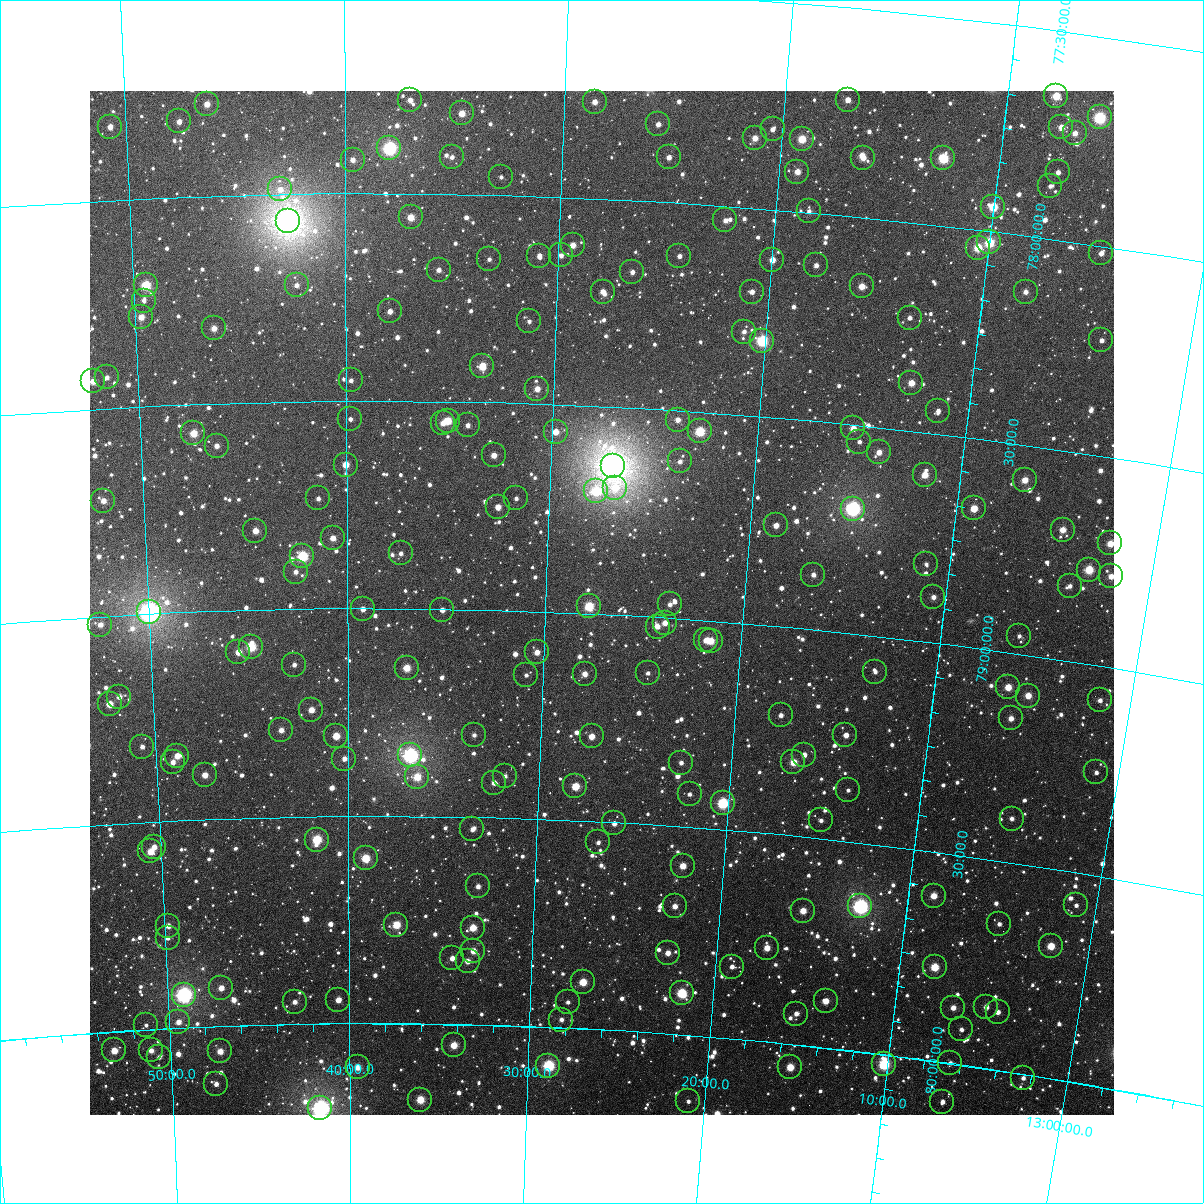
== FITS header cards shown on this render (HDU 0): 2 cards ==
NAXIS1  =                 1024
NAXIS2  =                 1024

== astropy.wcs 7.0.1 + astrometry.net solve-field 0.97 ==
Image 1024 x 1024 px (HDU 0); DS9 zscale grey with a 90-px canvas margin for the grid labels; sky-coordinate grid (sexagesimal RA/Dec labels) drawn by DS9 from the SOLVED WCS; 216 Tycho-2 reference stars matched to detected sources circled (green)
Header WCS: RA---TAN-SIP/DEC--TAN-SIP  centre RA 13:27:11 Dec +78:58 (201.79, +78.97 deg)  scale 8.67 arcsec/px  FOV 148.0' x 148.0'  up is +177 deg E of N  parity flipped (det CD > 0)
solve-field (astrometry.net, Tycho-2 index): VERIFIED the header's WCS against the Tycho-2 star catalogue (verified at 6 index scales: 18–216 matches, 0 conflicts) and refined it, rather than solving blind
Solved WCS: RA---TAN-SIP/DEC--TAN-SIP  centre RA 13:27:10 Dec +78:58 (201.79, +78.97 deg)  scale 8.68 arcsec/px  FOV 148.1' x 148.1'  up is +177 deg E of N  parity flipped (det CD > 0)
The solver's refit moves the header's centre by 0.76 arcsec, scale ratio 1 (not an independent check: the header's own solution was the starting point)
Tycho-2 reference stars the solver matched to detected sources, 216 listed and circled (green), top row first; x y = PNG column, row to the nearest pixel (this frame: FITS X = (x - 90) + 1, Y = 1024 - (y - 91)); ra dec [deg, ICRS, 3 dp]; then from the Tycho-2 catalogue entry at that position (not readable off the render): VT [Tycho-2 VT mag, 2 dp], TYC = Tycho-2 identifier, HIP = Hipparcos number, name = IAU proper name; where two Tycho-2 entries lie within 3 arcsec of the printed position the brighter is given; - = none
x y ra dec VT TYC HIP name
1056 96 196.954 +77.657 9.68 4554-802-1 - -
410 100 204.256 +77.775 11.48 4561-1362-1 - -
848 100 199.288 +77.722 11.00 4554-214-1 - -
595 102 202.155 +77.768 11.13 4561-714-1 - -
207 104 206.565 +77.779 10.87 4561-666-1 - -
462 113 203.663 +77.806 10.64 4561-1812-1 - -
1100 117 196.435 +77.694 8.42 4554-832-1 - -
179 121 206.889 +77.818 11.55 4561-1594-1 - -
658 124 201.420 +77.815 11.57 4561-1638-1 - -
110 127 207.680 +77.823 11.12 4561-512-1 - -
1061 127 196.848 +77.731 10.77 4554-955-1 - -
773 129 200.112 +77.808 11.63 4561-1262-1 - -
1075 133 196.690 +77.740 10.98 4554-963-1 - -
755 138 200.307 +77.833 10.92 4561-684-1 - -
802 139 199.772 +77.826 9.81 4554-477-1 - -
389 148 204.487 +77.891 8.05 4561-1038-1 66502 -
452 157 203.769 +77.912 12.26 4561-766-1 - -
669 157 201.275 +77.893 11.30 4561-522-1 - -
863 158 199.052 +77.858 11.23 4554-454-1 - -
943 158 198.138 +77.839 9.18 4554-343-1 - -
353 160 204.911 +77.919 11.38 4561-1768-1 - -
797 172 199.789 +77.905 10.86 4554-590-1 - -
1058 172 196.818 +77.839 12.01 4554-221-1 - -
501 177 203.199 +77.957 12.69 4561-1364-1 - -
1050 186 196.888 +77.874 12.39 4554-303-1 - -
280 189 205.748 +77.989 12.30 4561-1564-1 - -
993 207 197.506 +77.941 9.38 4554-485-1 - -
809 211 199.617 +77.998 11.81 4554-772-1 - -
411 217 204.236 +78.058 10.37 4561-1674-1 - -
725 220 200.578 +78.036 12.03 4561-1302-1 - -
288 221 205.663 +78.064 6.01 4561-2319-1 66903 -
989 242 197.499 +78.028 9.06 4554-625-1 64242 -
573 245 202.338 +78.116 11.07 4561-506-1 - -
978 248 197.625 +78.043 9.81 4554-681-1 - -
1101 253 196.197 +78.017 11.62 4554-521-1 - -
561 255 202.468 +78.141 11.68 4561-1744-1 - -
539 256 202.724 +78.144 11.31 4561-644-1 - -
679 256 201.084 +78.129 11.76 4561-1134-1 - -
489 259 203.312 +78.156 12.05 4561-1548-1 - -
772 260 199.996 +78.122 10.66 4554-630-1 - -
816 265 199.479 +78.126 11.48 4554-720-1 - -
439 270 203.904 +78.184 11.41 4561-1194-1 - -
632 272 201.629 +78.174 11.65 4561-232-1 - -
146 285 207.354 +78.209 10.03 4561-348-1 - -
297 285 205.575 +78.220 11.94 4561-312-1 - -
862 286 198.924 +78.167 10.55 4554-689-1 - -
603 292 201.963 +78.224 11.53 4561-476-1 - -
752 292 200.206 +78.202 11.81 4561-131-1 - -
1026 292 197.007 +78.135 11.67 4554-806-1 - -
144 301 207.385 +78.246 12.09 4561-990-1 - -
390 311 204.474 +78.285 11.49 4561-1510-1 - -
141 317 207.425 +78.285 10.84 4561-700-1 - -
910 318 198.323 +78.230 11.72 4554-510-1 - -
529 321 202.821 +78.303 12.47 4561-1488-1 - -
214 328 206.568 +78.319 10.88 4561-632-1 - -
744 332 200.264 +78.300 11.62 4561-95-1 - -
1101 340 196.043 +78.225 11.82 4554-962-1 - -
762 341 200.041 +78.318 8.68 4561-81-1 - -
482 366 203.362 +78.414 10.01 4561-982-1 - -
107 377 207.870 +78.426 12.12 4561-2236-1 - -
351 380 204.942 +78.451 12.11 4561-2237-1 - -
93 381 208.043 +78.434 10.71 4561-2221-1 - -
911 383 198.219 +78.385 10.44 4554-604-1 - -
537 389 202.694 +78.464 11.09 4561-2191-1 - -
938 411 197.861 +78.445 11.49 4554-1895-1 - -
350 419 204.952 +78.544 12.16 4561-2059-1 - -
678 420 200.982 +78.523 11.54 4561-2166-1 - -
448 421 203.769 +78.547 9.99 4561-2027-1 - -
443 423 203.826 +78.553 11.65 4561-2002-1 - -
468 425 203.524 +78.557 12.24 4561-2005-1 - -
853 428 198.854 +78.509 10.73 4554-798-1 - -
700 431 200.704 +78.547 9.16 4561-118-1 65285 -
556 432 202.454 +78.566 10.94 4561-1970-1 - -
193 433 206.859 +78.570 10.08 4561-2151-1 - -
859 442 198.765 +78.539 12.44 4554-753-1 - -
217 446 206.582 +78.602 11.45 4561-1914-1 - -
879 452 198.515 +78.560 11.11 4554-716-1 - -
494 455 203.198 +78.628 11.17 4561-1912-1 - -
680 461 200.925 +78.623 12.08 4561-138-1 - -
346 465 205.008 +78.654 10.57 4561-1895-1 66671 -
613 466 201.737 +78.644 5.83 4561-2318-1 65595 -
925 475 197.932 +78.602 10.37 4554-683-1 - -
1025 480 196.715 +78.584 10.51 4554-809-1 - -
615 488 201.696 +78.695 11.07 4561-1703-1 - -
596 491 201.930 +78.705 9.57 4561-1831-1 - -
318 498 205.351 +78.735 12.49 4561-2017-1 - -
516 498 202.909 +78.730 12.16 4561-1399-1 - -
103 501 207.996 +78.722 10.94 4561-1423-1 - -
498 507 203.131 +78.752 11.10 4561-2028-1 - -
974 508 197.286 +78.668 10.67 4554-601-1 - -
853 509 198.764 +78.701 7.68 4554-1733-1 64646 -
776 525 199.687 +78.759 10.89 4554-1060-1 - -
1063 530 196.170 +78.690 10.79 4554-647-1 - -
255 531 206.135 +78.809 10.86 4561-1521-1 - -
333 538 205.174 +78.830 10.99 4561-1167-1 - -
1110 543 195.565 +78.705 10.34 4554-664-1 - -
401 553 204.329 +78.867 12.13 4561-1127-1 - -
302 556 205.556 +78.873 8.92 4561-1205-1 - -
926 564 197.786 +78.815 12.17 4554-1026-1 - -
1089 570 195.771 +78.776 9.60 4554-473-1 63687 -
296 572 205.643 +78.910 11.80 4561-1517-1 - -
813 575 199.167 +78.869 11.73 4554-1110-1 - -
1111 576 195.495 +78.783 11.06 4554-482-1 - -
1070 586 195.982 +78.821 11.81 4554-293-1 - -
933 597 197.647 +78.892 11.88 4554-1088-1 - -
670 604 200.935 +78.968 11.82 4561-113-1 - -
589 606 201.949 +78.983 9.31 4561-1217-1 - -
363 609 204.802 +79.002 11.44 4561-1245-1 - -
442 610 203.797 +79.003 11.45 4561-1629-1 - -
149 612 207.506 +78.996 6.72 4561-1878-1 67512 -
665 623 200.981 +79.013 11.25 4561-107-1 - -
100 625 208.124 +79.020 11.52 4561-1485-1 - -
658 627 201.070 +79.023 11.58 4561-100-1 - -
1019 636 196.518 +78.958 12.29 4554-1124-1 - -
706 640 200.447 +79.047 10.98 4561-102-1 - -
711 641 200.386 +79.049 10.52 4561-104-1 - -
251 647 206.227 +79.088 9.41 4561-1575-1 - -
238 652 206.388 +79.101 10.96 4561-1301-1 - -
537 652 202.586 +79.099 11.21 4561-1852-1 - -
294 665 205.679 +79.134 11.76 4561-551-1 - -
407 668 204.242 +79.143 10.28 4561-1896-1 - -
875 672 198.268 +79.087 12.46 4554-1251-1 - -
648 673 201.158 +79.136 12.29 4561-85-1 - -
585 674 201.965 +79.146 11.45 4561-1900-1 - -
526 675 202.710 +79.155 12.19 4561-1255-1 - -
1008 687 196.565 +79.084 10.38 4554-1188-1 - -
1028 696 196.298 +79.097 10.63 4554-1187-1 - -
119 697 207.934 +79.196 11.19 4561-975-1 - -
1100 700 195.385 +79.082 12.05 4554-1167-1 - -
110 704 208.064 +79.212 10.54 4561-1882-1 - -
311 710 205.468 +79.244 10.90 4561-707-1 - -
781 715 199.415 +79.214 11.63 4554-1449-1 - -
1011 718 196.474 +79.157 11.26 4554-1261-1 - -
281 730 205.865 +79.291 11.25 4561-1221-1 - -
474 735 203.362 +79.303 12.34 4561-1473-1 - -
845 735 198.565 +79.247 11.71 4554-1453-1 - -
336 736 205.151 +79.307 10.42 4561-381-1 - -
592 736 201.836 +79.296 10.91 4561-11-1 - -
142 747 207.673 +79.319 11.70 4561-293-1 - -
410 755 204.190 +79.354 7.62 4561-393-1 66393 -
804 755 199.068 +79.303 11.53 4554-1545-1 - -
177 756 207.224 +79.345 10.90 4561-1701-1 - -
344 759 205.045 +79.362 11.56 4561-2012-1 - -
173 762 207.285 +79.360 11.69 4561-553-1 - -
793 762 199.196 +79.323 10.36 4554-1589-1 - -
681 763 200.655 +79.346 11.97 4561-8-1 - -
1096 772 195.286 +79.255 11.90 4554-1319-1 - -
205 775 206.876 +79.394 10.85 4561-1091-1 - -
505 776 202.943 +79.400 12.76 4561-767-1 - -
417 777 204.096 +79.406 10.05 4561-517-1 66373 -
494 783 203.087 +79.417 11.40 4561-1569-1 - -
575 786 202.015 +79.418 10.27 4561-55-1 - -
848 790 198.450 +79.377 12.48 4554-1594-1 - -
690 794 200.514 +79.421 12.40 4561-40-1 - -
723 803 200.071 +79.437 8.91 4561-1683-1 - -
1012 819 196.279 +79.396 11.98 4554-1525-1 - -
821 820 198.764 +79.457 11.96 4554-1086-1 - -
614 823 201.480 +79.503 11.97 4561-60-1 - -
472 829 203.355 +79.530 11.93 4561-681-1 - -
317 840 205.415 +79.557 9.43 4561-1289-1 - -
598 842 201.679 +79.551 12.40 4561-52-1 - -
154 847 207.581 +79.561 11.41 4561-1615-1 - -
150 851 207.634 +79.572 10.68 4561-305-1 - -
366 858 204.770 +79.603 9.87 4561-811-1 - -
683 866 200.537 +79.594 10.58 4561-68-1 - -
478 886 203.261 +79.667 11.62 4561-659-1 - -
934 896 197.163 +79.606 10.65 4554-1748-1 - -
1076 905 195.266 +79.579 12.22 4554-1070-1 - -
675 906 200.607 +79.693 11.31 4561-28-1 - -
860 906 198.119 +79.652 7.64 4554-2036-1 64440 -
803 911 198.880 +79.677 10.60 4554-1477-1 - -
999 924 196.246 +79.651 12.56 4554-1539-1 - -
396 925 204.359 +79.762 9.86 4561-147-1 - -
168 926 207.445 +79.753 11.19 4561-2064-1 - -
473 928 203.316 +79.767 10.29 4561-839-1 - -
168 938 207.461 +79.782 12.18 4561-641-1 - -
1051 946 195.513 +79.685 10.12 4554-1580-1 - -
767 948 199.319 +79.775 10.80 4554-1325-1 - -
473 951 203.302 +79.823 10.89 4561-591-1 - -
668 953 200.658 +79.806 11.42 4561-16-1 - -
452 958 203.586 +79.841 11.65 4561-1775-1 - -
468 961 203.378 +79.848 11.12 4561-893-1 - -
732 967 199.769 +79.827 12.01 4554-1253-1 - -
935 967 197.025 +79.776 9.83 4554-1441-1 - -
583 982 201.788 +79.888 10.08 4561-605-1 - -
221 988 206.756 +79.908 10.90 4561-162-1 - -
682 993 200.425 +79.900 9.15 4561-5-1 - -
184 995 207.279 +79.921 7.38 4561-167-1 67423 -
338 1000 205.148 +79.943 11.01 4561-189-1 - -
826 1001 198.448 +79.888 10.71 4554-1250-1 - -
295 1002 205.751 +79.946 11.78 4561-150-1 - -
568 1002 201.984 +79.938 12.19 4561-271-1 - -
986 1007 196.256 +79.853 11.50 4554-1360-1 - -
953 1008 196.702 +79.867 11.24 4554-1333-1 - -
998 1012 196.090 +79.862 11.40 4554-1355-1 - -
796 1014 198.833 +79.926 11.40 4554-1173-1 - -
561 1020 202.060 +79.981 12.14 4561-749-1 - -
178 1022 207.365 +79.986 11.29 4561-183-1 - -
146 1025 207.816 +79.989 12.52 4561-186-1 - -
961 1029 196.549 +79.916 13.04 4554-1290-1 - -
454 1045 203.543 +80.051 10.35 4564-96-1 - -
114 1050 208.279 +80.046 10.51 4564-568-1 - -
151 1050 207.766 +80.051 11.27 4564-686-1 - -
220 1051 206.803 +80.061 10.84 4564-510-1 - -
159 1057 207.659 +80.068 12.65 4564-76-1 - -
950 1063 196.635 +79.999 12.06 4554-1184-1 - -
884 1064 197.545 +80.024 8.82 4557-67-1 - -
548 1066 202.212 +80.093 8.62 4564-1278-1 - -
358 1067 204.886 +80.105 10.78 4564-892-1 - -
790 1067 198.845 +80.055 10.03 4557-162-1 - -
1023 1078 195.608 +80.010 12.16 4557-50-1 - -
216 1084 206.877 +80.138 11.92 4564-560-1 - -
420 1100 204.003 +80.183 9.90 4564-796-1 - -
688 1101 200.221 +80.159 12.57 4564-1293-1 - -
942 1102 196.671 +80.095 11.92 4557-196-1 - -
320 1108 205.416 +80.204 7.21 4564-626-1 66809 -